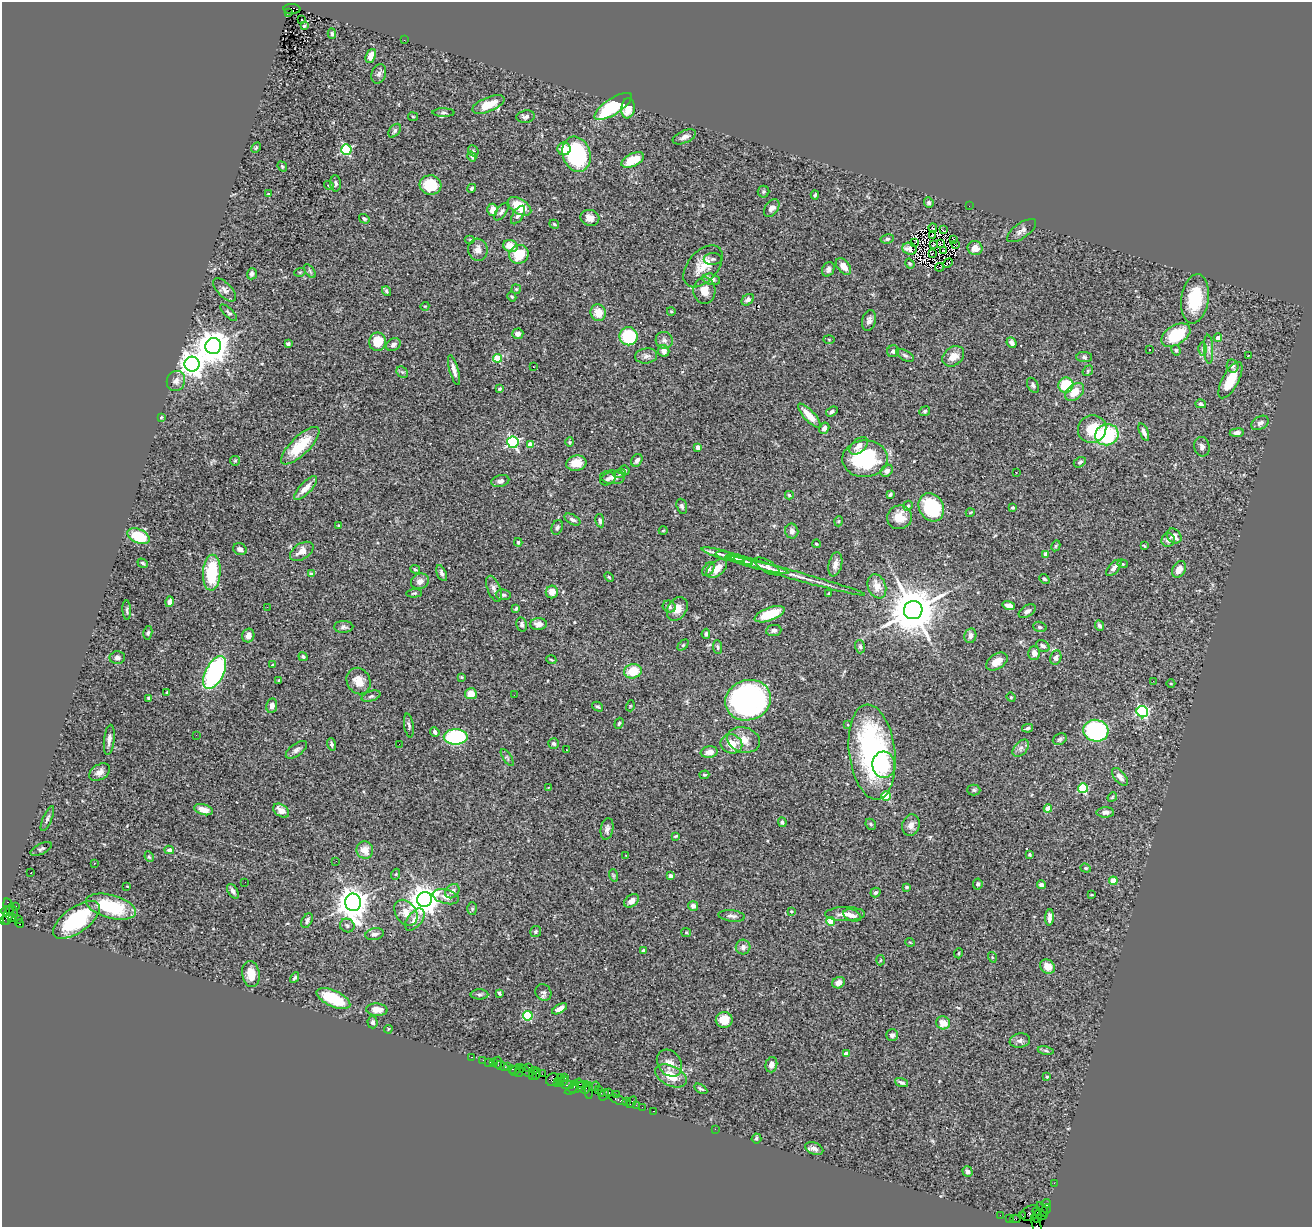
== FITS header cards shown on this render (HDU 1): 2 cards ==
NAXIS1  =                 1310
NAXIS2  =                 1225

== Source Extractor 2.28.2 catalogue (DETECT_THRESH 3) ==
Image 1310 x 1225 px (HDU 1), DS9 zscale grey, 1 PNG px = 1 image px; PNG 1314 x 1229 px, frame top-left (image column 1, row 1225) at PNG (2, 2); each listed source drawn as its Kron ellipse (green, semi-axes under 4 px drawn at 4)
Background 2.11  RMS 0.058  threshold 0.175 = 3 sigma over >= 5 px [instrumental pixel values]
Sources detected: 429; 1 with non-positive FLUX_AUTO (blend fragments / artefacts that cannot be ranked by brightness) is neither listed nor drawn; the other 428 listed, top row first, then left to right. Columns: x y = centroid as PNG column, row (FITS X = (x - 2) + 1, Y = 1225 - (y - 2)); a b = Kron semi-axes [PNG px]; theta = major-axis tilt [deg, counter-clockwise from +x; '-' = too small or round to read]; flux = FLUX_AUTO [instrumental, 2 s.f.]
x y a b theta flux
292 9 8 5 -2 750
288 12 2 2 - 190
302 20 3 2 - 6.5
304 26 3 2 - 3.6
332 34 5 4 - 6
404 40 2 2 - 9
371 56 7 5 68 37
379 74 10 7 70 13
488 105 17 7 22 59
613 106 22 8 32 280
628 108 10 6 84 48
444 113 11 4 -1 7.7
413 117 5 4 - 4
526 117 9 6 8 12
395 131 8 5 52 9
684 137 12 6 24 19
256 147 6 4 62 5.3
346 149 5 5 - 380
564 149 6 6 - 58
473 151 6 5 - 6
576 154 18 13 -72 350
472 156 5 3 - 7.4
633 160 12 6 25 91
282 166 5 4 - 5.8
336 183 8 5 -88 9.6
329 185 5 4 - 6
430 185 11 9 -6 110
471 188 4 4 - 6.7
763 192 6 5 - 6.4
268 194 4 3 - 3.6
815 195 4 3 - 5
929 203 5 4 - 11
519 206 13 7 -32 94
969 206 2 2 - 12
772 208 10 6 54 20
492 210 6 5 - 41
501 212 10 5 54 10
518 215 10 5 57 15
590 218 9 8 - 31
364 219 5 4 - 6.9
554 224 5 4 - 4.6
933 228 4 3 - 6.3
943 230 3 2 - 2.8
1022 231 17 7 35 20
933 236 2 2 - 6.6
887 239 7 4 9 7.9
953 239 4 2 - 1.9
470 240 5 3 - 4.6
915 242 3 2 - 0.91
940 244 2 2 - 4.3
955 244 3 2 - 1.7
933 245 3 2 - 2.3
510 246 7 6 - 54
975 248 7 7 - 38
909 249 7 6 - 17
478 250 11 9 -82 26
943 251 3 2 - 3.2
519 254 10 9 - 110
932 254 3 2 - 2.8
713 259 9 6 1 12
948 263 5 2 - 3.6
910 264 5 4 - 4.3
703 266 24 15 50 69
843 266 10 6 -50 31
940 267 4 2 - 2.7
828 269 8 5 60 12
310 271 8 4 -54 7.3
300 272 6 3 18 4
252 274 6 5 - 10
711 279 9 5 -13 19
516 289 5 4 - 4.8
224 290 15 7 -46 19
704 290 13 11 -86 37
386 291 5 4 - 6.3
512 297 5 4 - 4.8
1195 299 25 13 81 160
748 300 7 5 41 13
425 306 4 3 - 3.4
671 311 4 2 - 2.7
229 313 11 4 -44 9.2
598 313 8 7 - 58
869 321 10 7 76 17
518 334 5 5 - 18
1176 335 16 9 32 180
629 336 9 9 - 200
1218 338 4 4 - 42
829 339 6 4 -2 4
664 340 9 8 - 15
378 342 9 8 - 91
1011 343 5 4 - 19
288 344 4 3 - 9
393 345 7 6 - 13
213 346 8 8 - 6900
1150 349 3 2 - 6.9
1202 349 6 4 89 8.3
1209 349 14 4 -87 16
1176 350 5 4 - 6.7
664 351 6 5 - 20
893 351 6 5 - 11
905 355 9 5 -29 9.4
1249 355 3 2 - 36
646 356 11 7 7 17
953 356 12 9 40 40
1084 357 8 5 -2 8.1
497 358 4 4 - 140
192 364 7 7 - 3300
1233 366 7 5 -79 11
534 367 3 2 - 4.7
454 370 15 4 -74 21
1088 371 5 4 - 4.8
402 372 6 5 - 7.3
1230 380 20 8 62 95
176 381 10 9 - 25
1033 385 8 5 -62 10
1066 385 8 7 - 150
499 389 4 3 - 6.9
1075 392 11 7 42 51
1201 404 5 4 - 8.3
832 411 6 4 35 9.2
925 411 5 4 - 6.9
809 416 15 5 -47 54
161 417 4 3 - 4
1260 423 9 6 31 14
824 428 6 4 59 13
1092 429 14 14 - 110
1144 432 9 4 -67 16
1237 433 7 4 7 15
1107 435 12 10 18 310
513 442 6 5 - 520
570 442 4 4 - 4.1
530 445 4 4 - 57
300 446 25 9 44 140
859 446 11 6 42 24
698 447 4 4 - 18
1202 447 10 7 -76 16
865 459 23 18 4 290
637 460 7 5 58 15
235 461 5 4 - 5
1080 462 6 4 29 7.6
576 463 10 7 11 51
625 470 5 4 - 4.4
887 471 7 5 39 14
1016 472 2 2 - 2.3
620 473 6 4 21 5.2
612 477 12 6 -7 18
608 479 8 5 30 12
500 481 9 6 15 12
306 488 15 5 45 34
789 495 4 3 - 7.2
890 495 4 3 - 6.5
682 506 8 5 -73 8.9
908 506 5 4 - 5.1
931 507 15 12 -62 260
1013 507 4 3 - 5.4
970 513 4 3 - 3.2
900 517 12 12 - 55
572 519 9 5 -29 11
600 521 7 4 -78 8.9
839 521 5 3 - 3.6
338 525 3 3 - 4.2
557 527 7 5 68 9.2
663 530 4 3 - 3.6
792 531 7 6 - 17
138 536 12 7 -23 150
1174 536 8 6 -46 24
1168 540 7 6 - 18
518 542 4 3 - 5
816 544 4 3 - 4.7
1056 546 5 4 - 4.8
1144 546 4 3 - 3.7
240 549 7 5 -25 15
302 551 13 8 32 30
1046 554 4 3 - 24
723 555 22 4 -16 23
734 558 19 3 -15 14
743 561 10 2 -15 6.9
143 563 5 3 - 6.2
757 564 33 4 -14 25
835 564 12 6 77 24
1122 564 5 4 - 5.8
767 566 14 6 -31 17
1114 568 10 5 48 18
415 569 5 3 - 4.7
708 569 8 5 52 12
717 569 12 7 41 43
1179 569 9 6 59 36
212 573 18 9 87 200
442 573 8 4 -65 12
311 574 4 4 - 13
796 576 71 3 -16 50
609 577 5 3 - 4.3
1044 579 6 4 -42 6.5
420 581 9 7 26 22
877 586 12 9 -69 43
494 589 14 6 -69 18
552 592 6 6 - 29
414 593 8 4 6 5.9
829 594 3 3 - 7.5
503 595 7 5 -9 8.9
169 602 5 4 - 14
669 606 6 5 - 10
1009 606 6 4 -16 23
267 607 3 2 - 5.5
516 608 4 3 - 6.8
677 609 13 9 58 40
127 610 10 4 -87 6.7
913 610 9 9 - 20000
1027 611 9 5 31 13
770 614 16 6 21 100
538 624 8 6 2 24
522 625 7 5 -78 9.4
1099 626 6 4 -66 8.3
344 627 9 6 0 12
1040 627 7 5 -18 7.6
774 630 8 5 8 12
148 633 7 4 81 8.1
706 634 5 3 - 7.2
248 636 7 6 - 21
970 636 7 6 - 18
683 645 6 4 45 5.1
1043 646 7 5 -37 9.8
717 647 7 4 -84 6.4
860 647 7 5 -73 7.1
1034 653 7 6 - 23
303 657 5 4 - 6.8
117 658 7 6 - 11
1056 658 7 5 77 12
551 660 5 3 - 4.1
997 661 12 7 33 40
273 665 3 3 - 4.2
633 671 9 7 13 85
215 672 18 9 63 600
462 677 3 3 - 3.9
279 680 4 4 - 3.8
358 681 14 11 -61 45
1153 681 2 2 - 5.8
1171 684 4 3 - 3.2
167 692 4 3 - 4.2
471 694 6 5 - 50
514 695 2 2 - 7.2
371 696 10 5 18 9.4
1011 697 5 4 - 4.7
149 698 4 3 - 8.2
748 700 23 20 20 1100
272 706 7 5 79 20
630 706 5 3 - 3.3
598 707 6 4 -32 6.4
1142 712 6 5 - 520
619 723 6 4 71 6.2
409 725 12 4 -81 9.5
848 725 3 2 - 2.8
1028 728 5 3 - 7.4
1096 731 13 10 -14 690
435 732 5 4 - 10
196 735 2 2 - 3.8
456 737 12 7 -1 500
1060 739 7 5 26 7.6
109 740 15 5 83 20
743 740 17 12 -16 51
554 743 5 5 - 8.9
331 744 6 4 -74 9.9
399 744 3 2 - 3.4
731 744 11 9 -23 58
1021 748 10 6 49 14
296 750 12 6 37 14
566 750 3 2 - 3.9
709 752 8 5 8 32
872 752 48 23 -83 770
507 757 10 4 -57 8.2
884 765 13 11 -84 110
100 772 11 7 31 21
704 775 5 3 - 4.3
1120 777 11 5 -51 20
548 788 3 2 - 3.3
1083 788 5 4 - 220
974 790 6 5 - 7.1
886 796 4 4 - 140
1112 797 5 4 - 4.8
1048 808 4 4 - 43
203 810 10 5 -15 41
281 811 9 6 -35 37
1105 812 9 5 0 14
47 819 13 4 66 11
782 822 5 4 - 7.2
871 824 6 5 - 5.3
911 825 11 8 73 23
607 829 11 6 79 15
676 836 3 2 - 4.4
41 849 12 5 26 8.8
169 850 5 4 - 20
365 850 9 8 - 45
626 855 3 2 - 9
1030 855 3 3 - 5.6
149 857 6 4 -66 5
336 861 2 2 - 6.4
94 864 3 2 - 5.9
1086 868 5 4 - 4.9
31 872 2 2 - 3.9
396 874 5 3 - 3.8
613 875 6 4 -72 5.5
670 876 4 4 - 21
1113 881 4 4 - 71
245 882 2 2 - 2.5
978 884 5 4 - 7.7
1041 885 4 4 - 12
127 886 3 2 - 6.4
907 887 3 3 - 5.3
233 891 8 4 -58 15
452 891 8 6 45 16
875 892 5 4 - 8.9
1092 895 3 2 - 3
446 897 13 7 -14 28
425 899 7 7 - 5900
631 901 8 5 39 28
353 902 9 8 - 6800
16 906 2 2 - 57
693 906 5 5 - 18
8 907 8 4 -74 370
111 907 25 11 -15 210
472 909 6 5 - 6.6
6 911 5 3 - 490
13 911 6 2 -72 100
791 911 3 2 - 3.1
406 913 14 10 -54 42
8 914 11 5 73 680
845 914 20 7 0 34
852 915 9 5 -22 19
732 916 13 5 -6 15
1049 917 8 3 87 17
12 918 3 3 - 520
18 919 3 2 - 29
4 920 3 2 - 66
76 920 27 12 36 250
415 920 13 7 52 30
307 921 8 5 61 12
830 921 4 4 - 98
20 923 4 3 - 1100
347 926 7 6 - 11
536 932 5 5 - 6.2
686 932 5 4 - 4.6
375 934 9 6 11 15
910 942 5 3 - 3
743 947 7 7 - 16
643 950 4 3 - 5.9
959 953 5 3 - 3.7
992 957 5 3 - 3.6
880 960 5 3 - 4
1047 966 8 6 -36 39
251 974 13 8 -80 53
295 978 5 3 - 7.6
839 983 7 5 28 26
543 992 9 7 -53 12
499 993 4 3 - 5.7
479 994 9 5 0 9.3
333 999 18 8 -24 190
560 1009 8 4 30 30
377 1010 11 6 -2 36
528 1016 5 5 - 240
724 1020 8 8 - 68
373 1022 6 5 - 9.8
943 1023 7 6 - 42
388 1029 4 3 - 4.2
892 1035 6 6 - 11
1020 1041 10 7 9 15
1046 1050 8 4 -10 7
846 1054 4 4 - 25
472 1057 3 2 - 37
483 1060 2 2 - 48
489 1062 3 2 - 49
493 1063 4 3 - 180
498 1063 6 2 88 43
669 1063 14 11 -52 36
771 1065 8 6 76 20
502 1066 7 3 -24 140
508 1066 3 3 - 110
529 1067 2 2 - 75
512 1069 3 2 - 130
515 1070 6 3 51 240
534 1070 3 2 - 31
519 1071 6 3 80 110
526 1071 9 3 -35 380
536 1074 6 3 71 220
542 1074 2 2 - 120
533 1075 3 2 - 100
671 1076 17 10 -26 70
564 1077 4 3 - 430
1047 1077 4 4 - 4
552 1079 7 5 43 660
560 1079 6 3 79 260
564 1081 5 3 - 500
557 1082 4 2 - 82
902 1082 7 4 -20 8.7
579 1083 5 3 - 260
567 1085 6 2 -2 370
595 1086 5 2 - 160
574 1087 7 3 59 340
577 1088 13 4 24 170
583 1088 7 5 -31 640
599 1089 2 2 - 160
701 1089 7 4 -30 6.7
589 1090 8 3 -88 81
609 1092 3 3 - 230
601 1093 3 2 - 44
616 1094 3 2 - 110
604 1095 6 2 58 140
618 1100 10 3 -22 340
626 1101 3 3 - 140
631 1102 6 2 56 300
636 1105 2 2 - 46
642 1107 2 2 - 61
654 1111 3 2 - 85
715 1129 2 2 - 84
756 1138 5 5 - 6.5
814 1149 9 6 -21 21
968 1172 5 4 - 13
1054 1183 2 2 - 39
1046 1203 5 3 - 240
1042 1209 8 4 -58 310
1047 1209 5 3 - 220
1037 1211 4 2 - 310
1030 1213 10 7 22 850
1000 1215 2 2 - 38
1042 1215 4 3 - 110
1023 1216 3 2 - 71
1037 1216 6 3 86 350
1010 1218 3 2 - 30
1015 1219 5 2 - 130
1036 1225 11 4 -72 60
At the frame edge (FLAGS 8, measured only in part): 1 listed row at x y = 1036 1225
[1 non-positive-flux detection neither listed nor drawn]